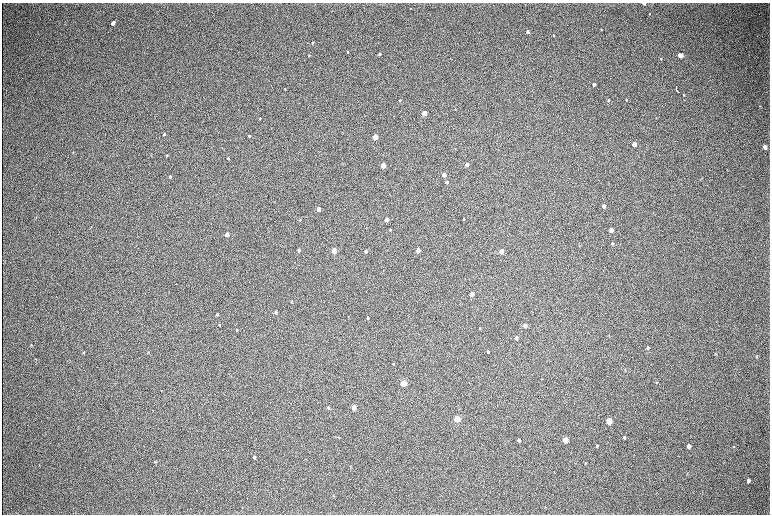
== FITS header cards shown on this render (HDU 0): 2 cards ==
NAXIS1  =                 1536 / length of data axis 1
NAXIS2  =                 1024 / length of data axis 2

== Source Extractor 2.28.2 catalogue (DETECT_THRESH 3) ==
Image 1536 x 1024 px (HDU 0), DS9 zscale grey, zoomed out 1/2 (1 PNG px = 2 x 2 image px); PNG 772 x 516 px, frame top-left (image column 1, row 1023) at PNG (2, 3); no overlay
Background 323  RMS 23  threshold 69.5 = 3 sigma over >= 5 px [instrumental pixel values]
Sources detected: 102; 2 cannot appear on this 1/2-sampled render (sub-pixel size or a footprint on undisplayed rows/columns) and are not listed; the other 100 listed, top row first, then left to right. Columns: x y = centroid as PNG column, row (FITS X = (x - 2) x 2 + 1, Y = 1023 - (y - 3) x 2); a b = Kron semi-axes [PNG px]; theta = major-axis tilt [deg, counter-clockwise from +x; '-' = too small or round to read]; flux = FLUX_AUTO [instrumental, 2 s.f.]
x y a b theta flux
643 4 3 2 - 5000
410 9 2 1 - 2800
650 14 3 3 - 2500
113 23 4 3 - 38000
601 29 2 2 - 2700
527 32 3 3 - 14000
553 35 3 2 - 3800
312 42 3 2 - 5200
308 43 2 1 - 1800
348 52 3 2 - 3500
379 54 3 2 - 10000
309 55 3 3 - 3700
680 55 4 3 - 59000
661 59 3 2 - 2600
594 84 3 3 - 16000
676 87 3 2 - 2000
285 89 3 2 - 1800
677 91 4 2 - 4700
683 94 4 3 - 4000
626 99 4 2 - 3100
399 100 3 3 - 4700
608 100 3 2 - 4900
684 100 2 1 - 1700
455 109 3 2 - 2600
424 113 3 3 - 120000
260 118 3 2 - 2000
164 134 4 3 - 6900
249 136 3 2 - 6000
375 137 3 3 - 190000
634 144 4 3 - 73000
765 147 4 3 - 24000
73 152 4 2 - 2200
167 155 3 2 - 4200
228 158 3 2 - 4400
467 164 3 3 - 31000
383 165 3 3 - 110000
444 175 3 3 - 57000
170 177 4 3 - 6000
446 182 3 2 - 16000
603 206 3 3 - 19000
318 209 3 3 - 62000
36 217 2 2 - 1600
463 219 3 2 - 3700
300 220 3 2 - 2300
386 220 3 3 - 55000
91 227 3 2 - 2000
390 230 3 2 - 4000
611 230 3 3 - 57000
227 234 3 3 - 52000
612 243 4 3 - 5900
579 246 3 2 - 2100
299 250 3 2 - 12000
387 250 2 2 - 1400
334 251 3 3 - 160000
366 251 3 3 - 13000
418 251 3 3 - 61000
501 251 3 3 - 74000
176 284 2 1 - 1600
471 294 3 3 - 73000
291 302 3 2 - 3800
276 312 3 2 - 8200
217 314 3 3 - 11000
368 317 3 2 - 7900
219 325 3 2 - 2600
525 325 3 3 - 35000
480 328 3 2 - 2500
237 329 3 2 - 2600
516 338 3 3 - 14000
31 344 3 2 - 2400
647 347 4 3 - 6000
488 351 3 2 - 6400
84 352 3 3 - 3800
148 352 3 2 - 2700
716 354 3 3 - 2700
756 356 4 2 - 2500
36 359 3 2 - 2300
393 364 3 3 - 3100
625 369 4 2 - 2600
656 382 4 2 - 1900
403 383 3 3 - 190000
328 407 3 3 - 5100
353 407 3 3 - 120000
457 419 4 3 - 270000
609 421 4 3 - 180000
339 437 3 3 - 3600
624 437 3 2 - 6900
519 440 3 3 - 12000
565 440 4 3 - 140000
597 446 3 2 - 5200
688 446 4 3 - 26000
733 447 3 2 - 1800
254 457 4 3 - 9700
306 459 3 2 - 1400
155 461 3 3 - 4600
585 463 3 2 - 2800
350 466 3 3 - 2300
687 473 3 2 - 1800
748 480 4 3 - 13000
333 495 3 2 - 2000
545 507 3 2 - 1800
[2 sub-pixel or undisplayed-footprint detections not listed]